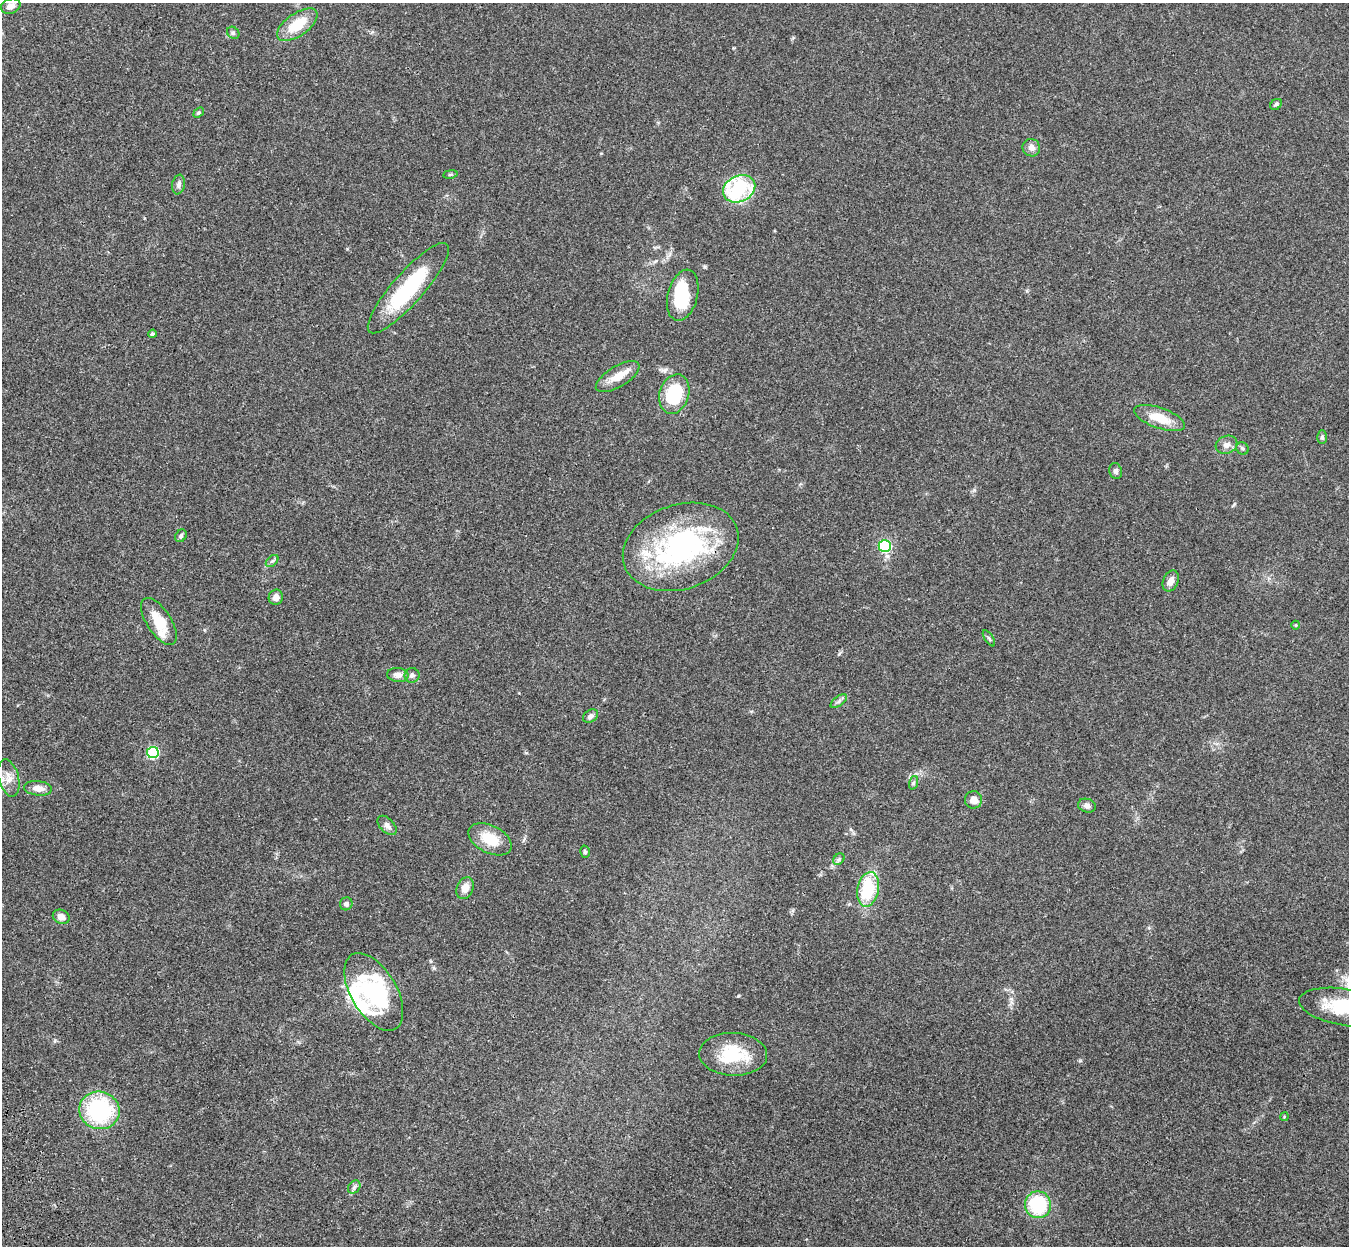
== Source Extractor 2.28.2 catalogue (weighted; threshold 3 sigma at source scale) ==
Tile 7 of 4 x 4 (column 3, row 2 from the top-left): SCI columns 2812-4158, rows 2816-4059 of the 5621 x 5509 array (HDU 1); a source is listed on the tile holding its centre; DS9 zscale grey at full resolution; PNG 1351 x 1248 px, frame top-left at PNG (2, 3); each listed source drawn as its Kron ellipse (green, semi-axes under 4 px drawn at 4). Shown black and unused: <1% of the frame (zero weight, under 3 of 4 exposures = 6% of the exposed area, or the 3 px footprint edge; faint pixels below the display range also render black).
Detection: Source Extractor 2.28.2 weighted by HDU 2 'WHT'; one run over the whole footprint, this tile lists its part. Background 0.0467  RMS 0.0051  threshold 0.0232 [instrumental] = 3 sigma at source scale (4.5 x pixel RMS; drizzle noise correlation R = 1.50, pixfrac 1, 0.05/0.05 arcsec/px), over >= 5 px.
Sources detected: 64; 4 inside a brighter object's white glare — neither listed nor drawn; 7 inside a brighter listed object's ellipse — not listed separately; the other 53 listed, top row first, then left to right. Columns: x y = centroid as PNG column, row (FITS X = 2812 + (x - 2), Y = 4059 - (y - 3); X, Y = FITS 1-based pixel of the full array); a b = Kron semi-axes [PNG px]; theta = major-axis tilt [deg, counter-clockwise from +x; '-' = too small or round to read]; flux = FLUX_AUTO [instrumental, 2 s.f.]
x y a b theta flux
11 6 10 7 20 3.4
297 25 23 11 35 15
233 33 7 5 -44 0.99
1276 104 6 5 - 0.9
199 113 6 4 35 0.66
1031 148 9 8 - 2.7
450 174 7 3 9 0.68
179 184 10 6 80 1.6
739 189 17 13 26 42
408 288 59 15 49 41
683 295 26 15 75 24
152 334 4 4 - 1.2
618 377 25 10 31 7.8
674 394 20 14 73 26
1159 418 27 10 -19 11
1322 437 7 4 -90 0.96
1226 445 11 8 25 2.8
1242 448 7 6 - 0.97
1116 471 8 6 -76 1.5
181 536 6 5 - 0.96
885 546 6 6 - 54
681 547 59 42 19 96
272 561 7 4 43 0.91
1171 581 11 7 65 3.4
276 597 7 7 - 3
159 621 27 12 -57 12
1296 625 4 3 - 0.37
989 638 9 3 -56 0.78
398 675 10 7 -6 2.8
412 675 7 7 - 1.5
839 701 9 5 36 1.4
591 716 8 6 33 1.8
153 752 6 5 - 43
9 778 19 10 -75 5.3
913 783 7 4 71 0.86
38 788 14 7 -6 3.7
974 800 9 8 - 3.8
1087 806 9 6 -16 2
387 825 11 7 -46 2.3
490 839 23 13 -27 13
585 852 6 4 -76 0.81
839 859 6 5 - 0.88
465 888 11 8 68 4.1
868 889 17 11 79 28
346 904 6 6 - 1.3
61 917 9 7 -25 3.4
374 992 43 23 -59 44
1344 1007 45 18 -9 28
733 1054 34 21 -2 23
99 1110 20 18 -17 49
1284 1117 4 3 - 0.48
354 1187 7 5 48 1.2
1038 1205 13 13 - 30
Isophote crosses this tile's border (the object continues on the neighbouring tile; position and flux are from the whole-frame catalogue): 2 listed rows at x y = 9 778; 1344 1007
Unlisted compact peaks at least as high as the median listed source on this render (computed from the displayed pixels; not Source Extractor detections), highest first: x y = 974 490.